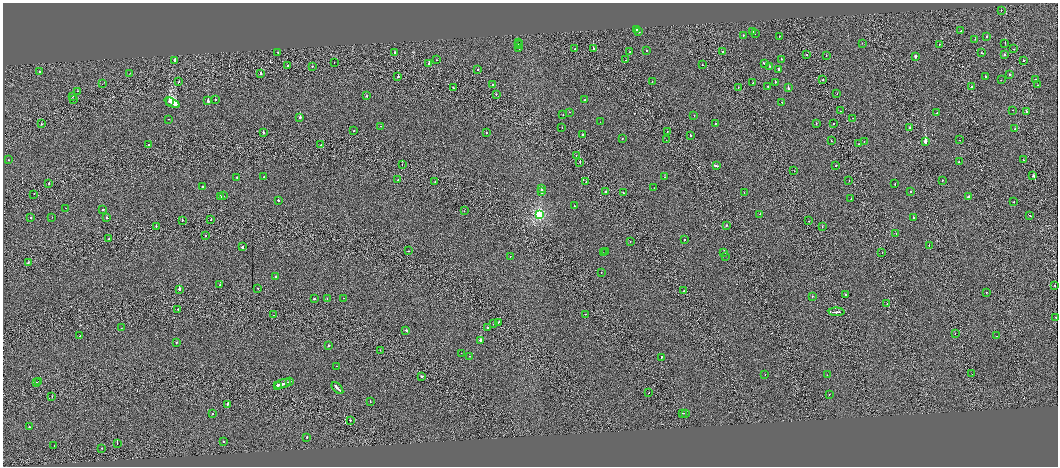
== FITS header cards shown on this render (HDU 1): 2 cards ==
NAXIS1  =                 2111
NAXIS2  =                  928

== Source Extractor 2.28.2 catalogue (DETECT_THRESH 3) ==
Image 2111 x 928 px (HDU 1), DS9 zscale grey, zoomed out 1/2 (1 PNG px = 2 x 2 image px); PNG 1060 x 468 px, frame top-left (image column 2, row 927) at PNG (3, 3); each listed source drawn as its Kron ellipse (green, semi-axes under 4 px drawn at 4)
Background 0.0165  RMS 0.98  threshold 2.93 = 3 sigma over >= 5 px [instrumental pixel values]
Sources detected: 264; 27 cannot appear on this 1/2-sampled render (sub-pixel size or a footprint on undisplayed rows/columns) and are neither listed nor drawn; the other 237 listed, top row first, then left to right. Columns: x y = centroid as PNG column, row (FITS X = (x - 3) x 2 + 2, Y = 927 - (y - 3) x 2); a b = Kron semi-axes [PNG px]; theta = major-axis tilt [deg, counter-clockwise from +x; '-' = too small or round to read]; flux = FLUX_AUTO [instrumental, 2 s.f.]
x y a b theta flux
1001 10 2 1 - 9.3e+02
636 30 2 2 - 6.5e+02
639 31 2 2 - 2.1e+03
960 31 2 1 - 1.5e+02
753 32 2 2 - 1.2e+03
755 34 2 1 - 2.8e+02
743 35 2 2 - 4.1e+02
779 36 2 1 - 5.3e+02
987 36 2 2 - 7.2e+02
975 39 2 1 - 7.2e+02
518 43 2 1 - 2.2e+05
862 43 2 1 - 3.0e+02
1005 43 2 1 - 2.0e+02
518 45 2 1 - 1.2e+05
939 45 2 1 - 4.9e+02
519 47 3 1 - 5.5e+04
575 49 2 2 - 5.4e+02
593 49 2 1 - 2.2e+03
1014 49 2 1 - 2.7e+02
647 50 2 1 - 2.3e+02
630 51 2 2 - 8.2e+02
723 51 2 2 - 7.2e+02
278 52 2 2 - 4.7e+02
395 52 2 2 - 1.6e+03
981 53 2 2 - 8.7e+02
807 54 2 2 - 1.4e+03
1005 55 2 2 - 1.4e+03
826 56 2 1 - 3.4e+02
915 56 2 2 - 4.6e+02
781 59 2 2 - 6.1e+02
175 60 2 2 - 1.4e+03
437 60 2 2 - 3.6e+02
626 60 2 1 - 2.9e+02
1023 61 2 2 - 5.2e+02
334 62 2 1 - 3.0e+02
429 63 2 2 - 9.7e+02
764 63 3 2 - 2.0e+03
287 65 2 2 - 6.8e+02
702 65 2 1 - 4.4e+02
312 66 2 2 - 8.9e+02
769 66 2 2 - 1.5e+03
478 69 2 2 - 3.9e+02
779 69 2 2 - 4.7e+03
40 71 2 2 - 2.2e+03
130 73 2 1 - 2.4e+02
261 73 3 2 - 1.2e+03
1010 75 2 2 - 3.1e+03
398 77 2 2 - 3.0e+03
985 77 2 1 - 6.7e+02
823 80 2 1 - 3.1e+03
1001 80 2 2 - 8.1e+02
1036 80 2 2 - 4.9e+02
179 81 2 1 - 3.6e+02
652 82 2 1 - 2.3e+02
776 82 2 2 - 6.2e+02
753 83 2 1 - 8.6e+02
102 84 2 1 - 2.3e+02
492 85 2 2 - 1.0e+03
1038 85 2 1 - 4.9e+02
768 86 2 2 - 5.1e+02
788 87 3 2 - 1.5e+03
972 87 2 2 - 5.1e+02
453 88 2 2 - 4.0e+02
738 88 2 2 - 6.3e+02
78 91 2 1 - 2.7e+02
496 94 2 1 - 4.6e+02
837 94 2 1 - 3.9e+02
72 96 2 2 - 4.0e+02
366 96 2 2 - 9.2e+02
73 99 2 1 - 4.9e+02
215 100 2 2 - 9.6e+02
585 100 2 2 - 1.9e+03
208 101 3 2 - 4.8e+03
170 102 3 1 - 1.4e+04
782 102 2 2 - 7.6e+02
172 103 8 2 -26 4.7e+04
1012 110 2 1 - 2.8e+02
840 111 2 2 - 4.4e+02
569 112 2 2 - 3.7e+02
1026 112 2 2 - 2.8e+03
937 113 2 2 - 2.3e+03
563 115 2 2 - 2.2e+02
694 115 2 1 - 3.4e+02
300 117 2 2 - 1.8e+03
853 118 2 1 - 4.8e+02
169 119 2 2 - 3.0e+02
600 122 2 1 - 6.2e+02
716 123 2 2 - 4.4e+02
816 123 2 1 - 1.4e+03
41 124 2 2 - 2.4e+02
834 124 2 1 - 2.7e+02
381 126 2 2 - 4.1e+02
562 127 2 1 - 2.3e+02
910 128 2 1 - 1.5e+03
1015 129 2 2 - 4.6e+02
354 131 2 2 - 6.0e+02
263 132 2 2 - 8.5e+02
486 132 2 1 - 3.3e+02
667 132 2 1 - 1.3e+03
582 135 3 2 - 1.7e+03
690 136 2 2 - 9.5e+02
622 138 2 2 - 4.3e+02
666 140 2 1 - 3.4e+02
959 140 2 1 - 5.5e+02
831 141 2 1 - 9.8e+02
864 141 2 2 - 7.3e+02
926 142 3 2 - 7.8e+04
859 144 2 1 - 5.7e+02
148 145 2 2 - 6.0e+02
321 145 2 1 - 1.2e+03
576 155 2 1 - 2.6e+02
8 160 2 2 - 3.5e+02
1023 160 2 1 - 3.1e+02
580 162 2 1 - 1.4e+03
959 162 2 2 - 4.5e+02
402 165 2 1 - 1.5e+03
716 166 4 2 - 2.9e+03
836 166 2 2 - 7.8e+02
794 171 2 1 - 1.8e+02
1033 176 2 2 - 2.3e+03
237 177 2 2 - 8.6e+02
264 177 2 2 - 6.7e+02
665 177 2 2 - 4.0e+02
398 180 2 2 - 3.5e+02
942 180 2 1 - 1.3e+03
849 181 2 1 - 2.5e+02
435 182 2 1 - 5.5e+02
586 182 2 1 - 1.0e+03
49 183 2 1 - 2.3e+03
895 184 2 2 - 6.8e+02
202 186 2 2 - 6.6e+02
654 188 2 2 - 2.1e+02
542 189 3 1 - 2.0e+03
542 191 3 2 - 3.5e+03
606 191 2 2 - 1.9e+03
911 192 2 2 - 6.4e+02
624 193 4 2 - 1.7e+03
744 193 2 1 - 3.8e+02
34 194 2 1 - 2.3e+03
220 196 2 2 - 8.0e+02
223 196 2 2 - 4.2e+02
968 197 3 2 - 2.0e+03
851 199 2 2 - 4.5e+02
278 200 2 2 - 8.6e+02
1014 202 2 2 - 4.7e+02
574 206 2 1 - 6.8e+02
66 208 2 1 - 8.6e+01
103 210 2 2 - 1.0e+03
464 211 2 1 - 6.1e+02
760 214 2 2 - 4.1e+02
540 215 4 3 - 2.2e+04
1030 215 2 1 - 3.0e+02
31 217 2 1 - 7.6e+02
52 217 2 2 - 3.2e+02
107 218 2 2 - 1.0e+03
913 218 2 2 - 9.7e+02
182 220 2 1 - 7.3e+02
211 220 2 2 - 6.2e+02
809 221 2 1 - 5.8e+02
727 225 2 2 - 5.0e+02
156 226 2 1 - 8.4e+02
822 227 2 2 - 5.2e+02
896 233 2 1 - 3.5e+02
205 236 2 2 - 6.6e+02
109 239 2 1 - 6.8e+02
684 240 2 2 - 5.7e+02
630 241 2 1 - 1.8e+02
929 246 2 2 - 6.1e+02
242 247 2 2 - 8.4e+03
408 251 2 1 - 4.9e+02
605 252 2 2 - 1.4e+03
603 253 2 2 - 4.3e+02
724 253 2 2 - 2.3e+03
882 253 2 1 - 5.7e+02
510 256 2 1 - 3.1e+02
725 256 2 1 - 1.1e+03
28 263 2 2 - 8.3e+02
601 273 2 2 - 3.2e+02
275 276 2 2 - 7.5e+02
220 285 2 2 - 8.5e+02
1055 285 2 1 - 3.6e+02
258 288 2 2 - 6.6e+02
179 289 2 2 - 7.1e+03
684 291 2 1 - 6.0e+02
986 293 2 2 - 7.5e+02
845 295 2 2 - 3.8e+02
812 296 2 2 - 1.2e+03
343 298 2 1 - 5.3e+02
314 299 2 2 - 8.3e+02
327 299 2 1 - 3.0e+02
887 304 2 1 - 2.1e+02
178 309 2 1 - 5.7e+02
837 312 8 2 -1 5.2e+03
585 314 2 1 - 4.0e+02
273 315 2 2 - 1.7e+02
1056 317 2 1 - 4.0e+02
498 322 2 1 - 3.3e+03
493 324 2 1 - 3.4e+02
121 328 2 2 - 3.3e+02
487 328 2 2 - 1.2e+03
406 330 3 2 - 2.2e+03
955 333 2 1 - 7.7e+02
80 336 2 2 - 5.6e+02
997 336 2 1 - 2.9e+02
481 340 3 2 - 5.7e+04
176 342 2 1 - 9.6e+02
328 346 2 2 - 3.2e+03
380 350 2 1 - 6.9e+02
461 353 2 1 - 2.6e+02
470 356 2 1 - 2.8e+02
661 357 3 2 - 1.1e+03
337 366 2 2 - 4.1e+02
972 374 2 1 - 2.4e+02
765 375 2 1 - 1.9e+02
827 375 2 1 - 3.7e+02
422 376 2 2 - 1.6e+03
39 381 2 1 - 3.5e+02
36 382 2 1 - 5.2e+02
290 382 3 1 - 2.6e+03
283 384 8 2 18 1.0e+04
277 385 2 2 - 1.4e+03
337 388 7 2 -47 5.5e+03
649 393 2 1 - 3.6e+02
829 394 2 1 - 6.8e+02
52 396 2 1 - 2.4e+02
370 402 2 1 - 3.2e+02
228 404 4 2 - 2.2e+03
212 413 2 2 - 7.8e+02
683 413 2 1 - 4.3e+02
685 413 2 1 - 6.3e+03
350 420 2 2 - 1.1e+03
29 427 2 2 - 6.9e+02
307 437 2 2 - 1.0e+03
223 442 2 2 - 8.6e+02
117 443 2 1 - 1.2e+07
54 446 3 1 - 5.0e+03
102 448 2 2 - 4.1e+02
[27 sub-pixel or undisplayed-footprint detections neither listed nor drawn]